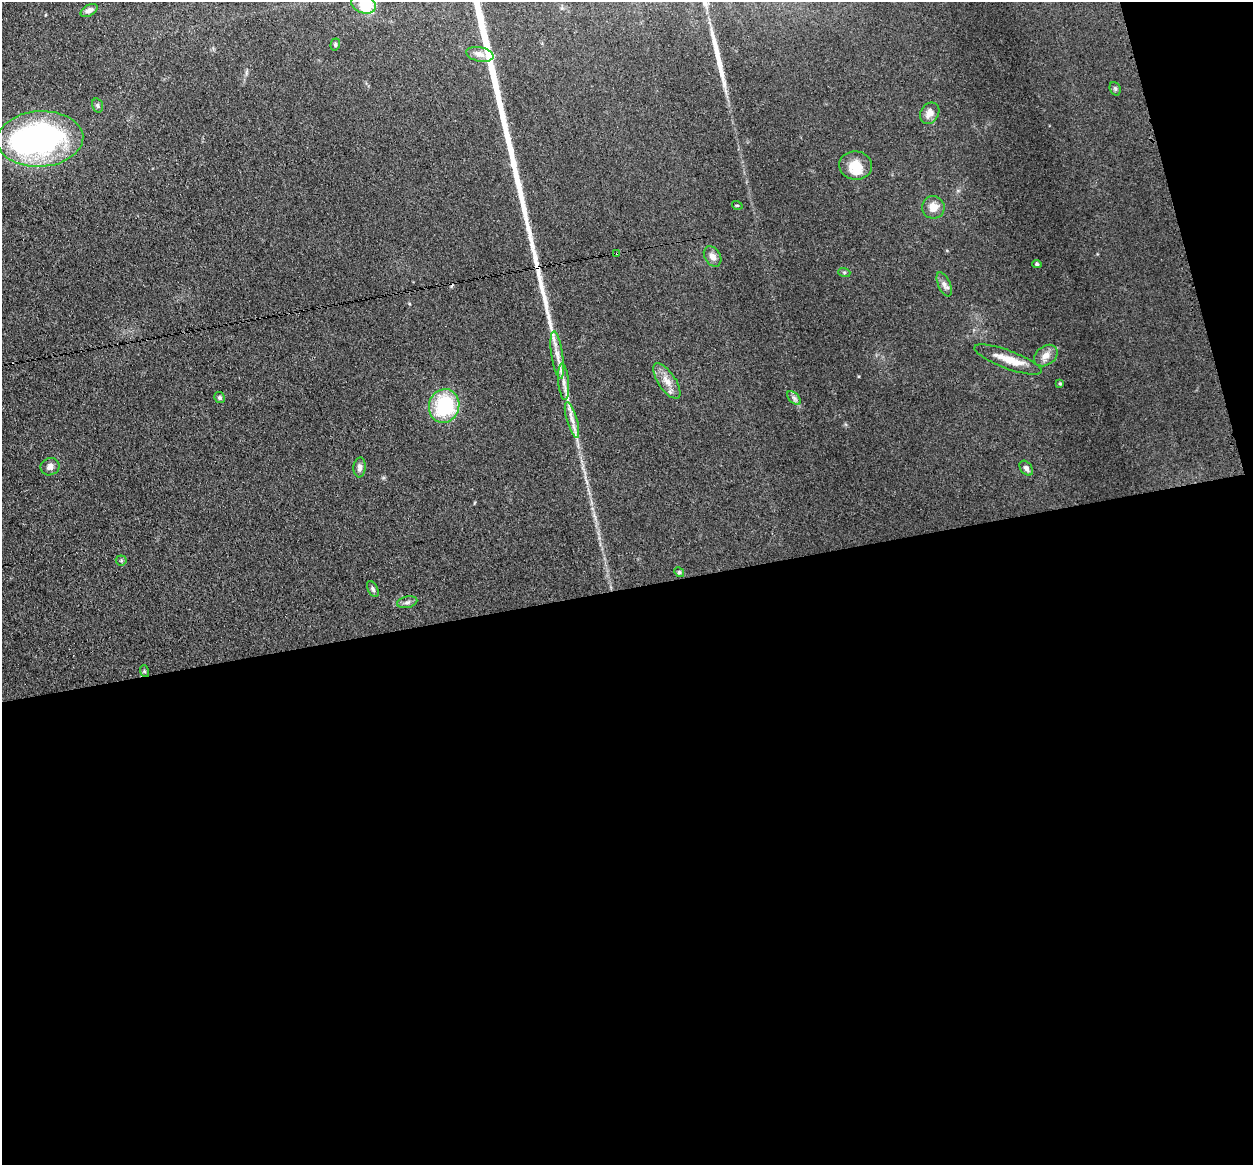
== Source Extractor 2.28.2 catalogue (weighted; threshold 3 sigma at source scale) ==
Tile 16 of 4 x 4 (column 4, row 4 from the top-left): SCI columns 3850-5100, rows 279-1441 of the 5198 x 5093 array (HDU 1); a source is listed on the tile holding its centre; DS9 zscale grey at full resolution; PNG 1255 x 1167 px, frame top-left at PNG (2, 2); each listed source drawn as its Kron ellipse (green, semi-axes under 4 px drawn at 4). Shown black and unused: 52% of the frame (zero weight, under 3 of 4 exposures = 7% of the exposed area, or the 3 px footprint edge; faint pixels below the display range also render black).
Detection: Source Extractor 2.28.2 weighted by HDU 2 'WHT'; one run over the whole footprint, this tile lists its part. Background 0.106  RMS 0.0078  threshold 0.0353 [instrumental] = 3 sigma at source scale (4.5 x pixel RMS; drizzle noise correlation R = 1.50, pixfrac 1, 0.05/0.05 arcsec/px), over >= 5 px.
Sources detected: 40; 2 inside a brighter object's white glare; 1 cosmic-ray / hot-pixel residue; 1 long thin detection or spike segment (spike, bleed or trail) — neither listed nor drawn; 2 inside a brighter listed object's ellipse — not listed separately; the other 34 listed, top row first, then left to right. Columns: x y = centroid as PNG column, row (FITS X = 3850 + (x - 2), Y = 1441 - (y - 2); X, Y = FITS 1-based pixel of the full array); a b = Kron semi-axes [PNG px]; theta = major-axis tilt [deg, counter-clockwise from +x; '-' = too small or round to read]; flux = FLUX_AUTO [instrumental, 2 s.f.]
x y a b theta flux
364 4 13 9 -19 21
89 10 9 5 30 3.7
335 44 6 4 72 1.1
480 54 14 7 -12 4.7
1115 89 7 5 -69 1.5
98 105 7 5 -74 1.6
930 113 11 9 58 5.5
40 139 43 28 3 230
855 165 16 14 -7 12
737 205 5 3 - 0.65
933 207 11 11 - 8.1
617 253 3 2 - 5.3
713 256 11 7 -58 4.9
1037 264 5 4 - 1.1
844 272 6 4 -18 1.1
944 284 13 6 -66 3.2
557 355 24 5 -82 8
1046 356 13 9 37 5.8
1008 360 36 9 -20 14
667 381 20 8 -56 8.4
564 382 18 5 -84 5.7
1060 383 4 3 - 0.72
220 398 6 5 - 1.3
794 398 8 5 -45 2.2
444 406 17 15 72 54
572 420 18 5 -74 6
50 467 10 8 27 3.7
360 467 10 6 86 3.5
1026 468 8 5 -54 2.7
121 560 5 5 - 0.97
679 572 5 4 - 1
373 589 9 5 -64 1.9
407 602 10 5 12 2.3
144 671 6 3 -71 0.88
Overlapping masked pixels (flux is a lower limit): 1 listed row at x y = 617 253
Isophote crosses this tile's border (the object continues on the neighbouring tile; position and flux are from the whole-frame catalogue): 1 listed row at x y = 364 4